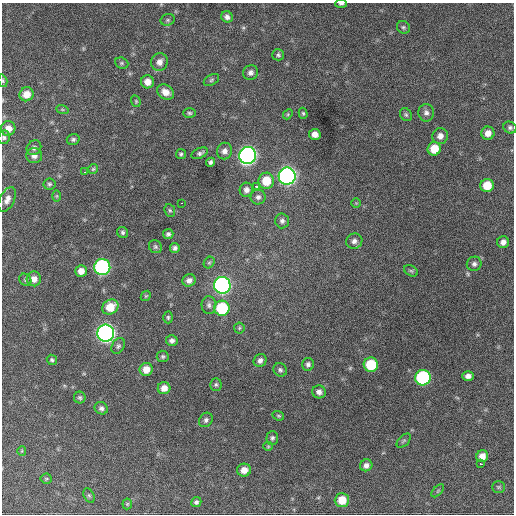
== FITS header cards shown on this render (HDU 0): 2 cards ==
NAXIS1  =                  512 / Axis length
NAXIS2  =                  512 / Axis length

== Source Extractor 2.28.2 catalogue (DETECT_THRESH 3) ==
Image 512 x 512 px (HDU 0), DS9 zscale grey, 1 PNG px = 1 image px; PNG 516 x 516 px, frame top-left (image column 1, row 512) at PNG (2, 3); each listed source drawn as its Kron ellipse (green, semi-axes under 4 px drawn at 4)
Background 1080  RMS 28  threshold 83.1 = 3 sigma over >= 5 px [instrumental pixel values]
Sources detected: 105; all 105 listed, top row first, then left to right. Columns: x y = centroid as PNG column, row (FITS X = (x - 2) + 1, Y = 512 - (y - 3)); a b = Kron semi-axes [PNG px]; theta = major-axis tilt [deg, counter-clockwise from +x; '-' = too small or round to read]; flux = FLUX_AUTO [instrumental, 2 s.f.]
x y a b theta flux
341 4 6 3 0 3400
227 17 6 5 - 6900
168 20 7 5 21 3400
403 27 7 6 - 3500
278 55 6 5 - 3700
159 62 9 8 - 12000
122 63 7 5 -21 3300
250 72 8 7 - 7400
211 80 8 5 28 3700
3 81 6 4 -73 2500
147 82 6 6 - 16000
165 92 9 7 -32 16000
26 94 7 7 - 21000
136 101 6 4 -70 2400
62 109 6 4 -19 2300
189 113 6 5 - 3400
303 113 6 4 -74 2800
426 113 8 8 - 7400
288 114 5 4 - 2500
406 115 7 5 -57 3300
510 127 7 5 -23 4400
8 128 7 7 - 15000
488 133 6 6 - 14000
315 134 6 5 - 12000
440 136 8 7 - 10000
4 137 7 6 - 4300
73 139 6 5 - 3800
34 148 8 7 - 5900
434 149 7 6 - 34000
224 151 8 7 - 9300
200 153 9 5 23 5000
181 154 5 5 - 3500
34 156 8 7 - 9100
248 156 8 8 - 770000
211 162 4 4 - 4500
93 169 5 5 - 2600
85 172 3 2 - 3500
287 176 8 8 - 780000
266 181 8 7 - 38000
49 184 6 5 - 3700
487 185 7 6 - 36000
256 186 4 3 - 69000
246 190 7 6 - 8000
57 196 6 4 90 2300
258 197 7 7 - 6200
7 199 13 7 64 11000
181 203 2 2 - 3200
356 203 5 5 - 2300
170 210 6 5 - 3000
282 221 7 7 - 5700
123 232 6 5 - 3900
168 234 5 5 - 4500
354 241 8 7 - 8000
503 242 6 6 - 9000
155 247 7 6 - 3900
175 248 5 5 - 5300
209 263 6 5 - 3000
474 264 7 7 - 6200
102 267 8 8 - 400000
81 271 6 5 - 14000
411 271 7 5 -29 3300
34 279 7 7 - 13000
25 280 6 5 - 3000
189 280 7 6 - 8500
222 285 8 8 - 620000
146 296 6 4 43 2200
209 305 9 7 -88 6100
110 307 8 7 - 36000
222 308 7 7 - 110000
168 317 6 4 -89 3000
239 328 5 5 - 2500
106 333 8 8 - 930000
172 340 6 5 - 6400
118 346 8 6 60 4600
163 356 6 6 - 3400
52 360 5 4 - 3200
260 360 7 6 - 7200
308 364 6 6 - 5600
371 365 7 7 - 80000
146 369 6 6 - 20000
280 370 7 6 - 4400
468 376 5 5 - 8200
423 378 8 7 - 230000
216 385 6 5 - 3500
164 388 6 6 - 15000
319 392 7 6 - 7500
80 398 6 6 - 3700
101 408 7 6 - 5700
278 416 6 4 -20 2500
206 420 8 6 51 5000
272 438 7 6 - 4500
404 441 8 5 45 3500
268 446 5 4 - 2100
22 451 5 4 - 2000
482 456 6 5 - 15000
481 464 3 2 - 4600
366 465 6 6 - 8100
244 470 7 6 - 16000
46 479 5 5 - 2300
498 487 6 5 - 3100
438 491 8 3 45 2200
89 495 7 5 -63 3100
342 500 7 7 - 33000
196 502 5 4 - 4500
127 504 5 5 - 2400
At the frame edge (FLAGS 8, measured only in part): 4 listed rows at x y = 341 4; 3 81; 26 94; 4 137